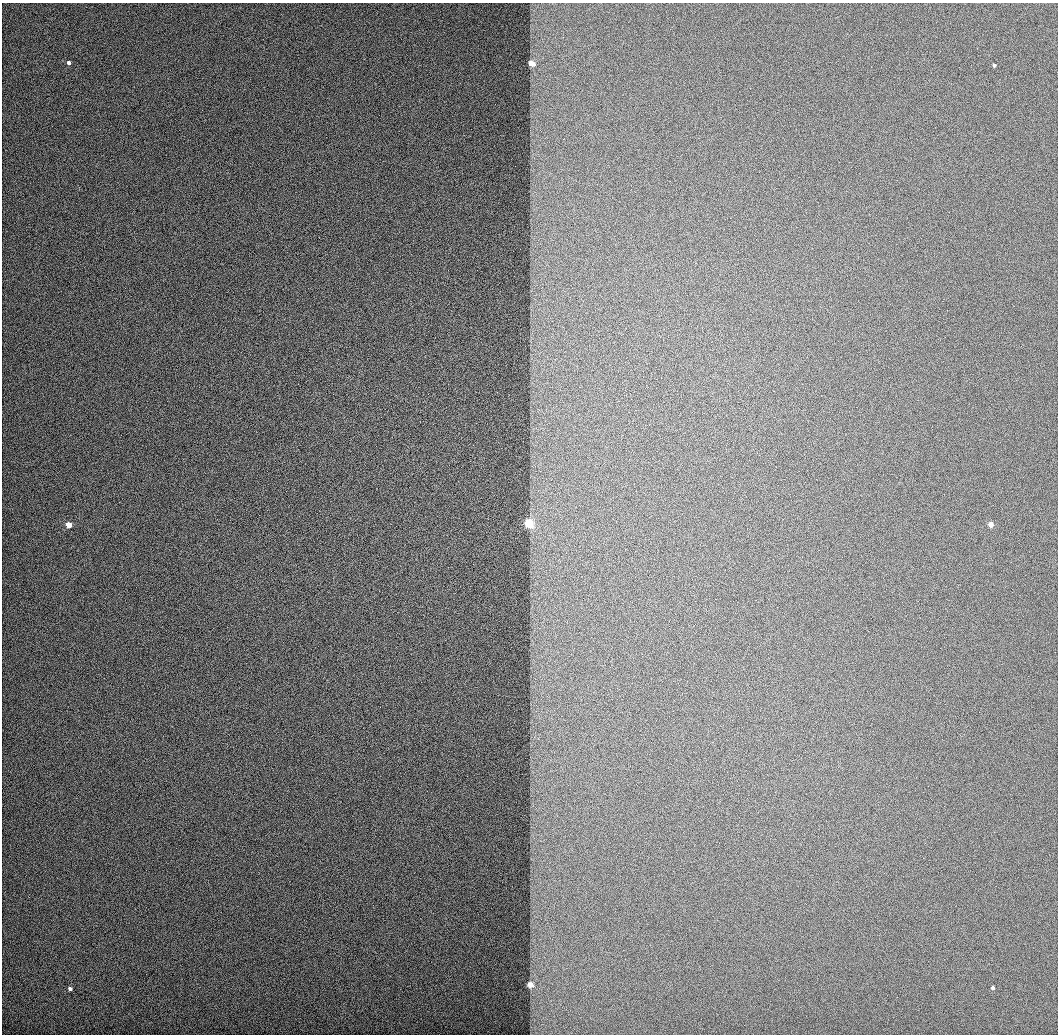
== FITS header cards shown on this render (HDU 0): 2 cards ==
NAXIS1  =                 1056 / Length of Axis 1 (Serial)
NAXIS2  =                 1032 / Length of Axis 2 (Parallel)

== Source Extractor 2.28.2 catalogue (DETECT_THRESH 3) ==
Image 1056 x 1032 px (HDU 0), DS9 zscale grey, 1 PNG px = 1 image px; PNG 1060 x 1036 px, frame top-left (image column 1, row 1032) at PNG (2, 3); no overlay
Background 513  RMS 3.1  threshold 9.43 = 3 sigma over >= 5 px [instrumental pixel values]
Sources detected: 9; all 9 listed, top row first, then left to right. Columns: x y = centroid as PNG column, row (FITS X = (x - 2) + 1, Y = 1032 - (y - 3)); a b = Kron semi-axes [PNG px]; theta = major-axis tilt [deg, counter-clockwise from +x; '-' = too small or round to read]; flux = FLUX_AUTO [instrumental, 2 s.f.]
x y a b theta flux
69 63 4 3 - 2700
531 64 4 3 - 14000
994 65 3 3 - 2600
529 524 3 3 - 71000
69 525 4 3 - 16000
990 525 3 3 - 16000
530 985 3 3 - 18000
993 988 3 3 - 2500
70 989 3 3 - 2900